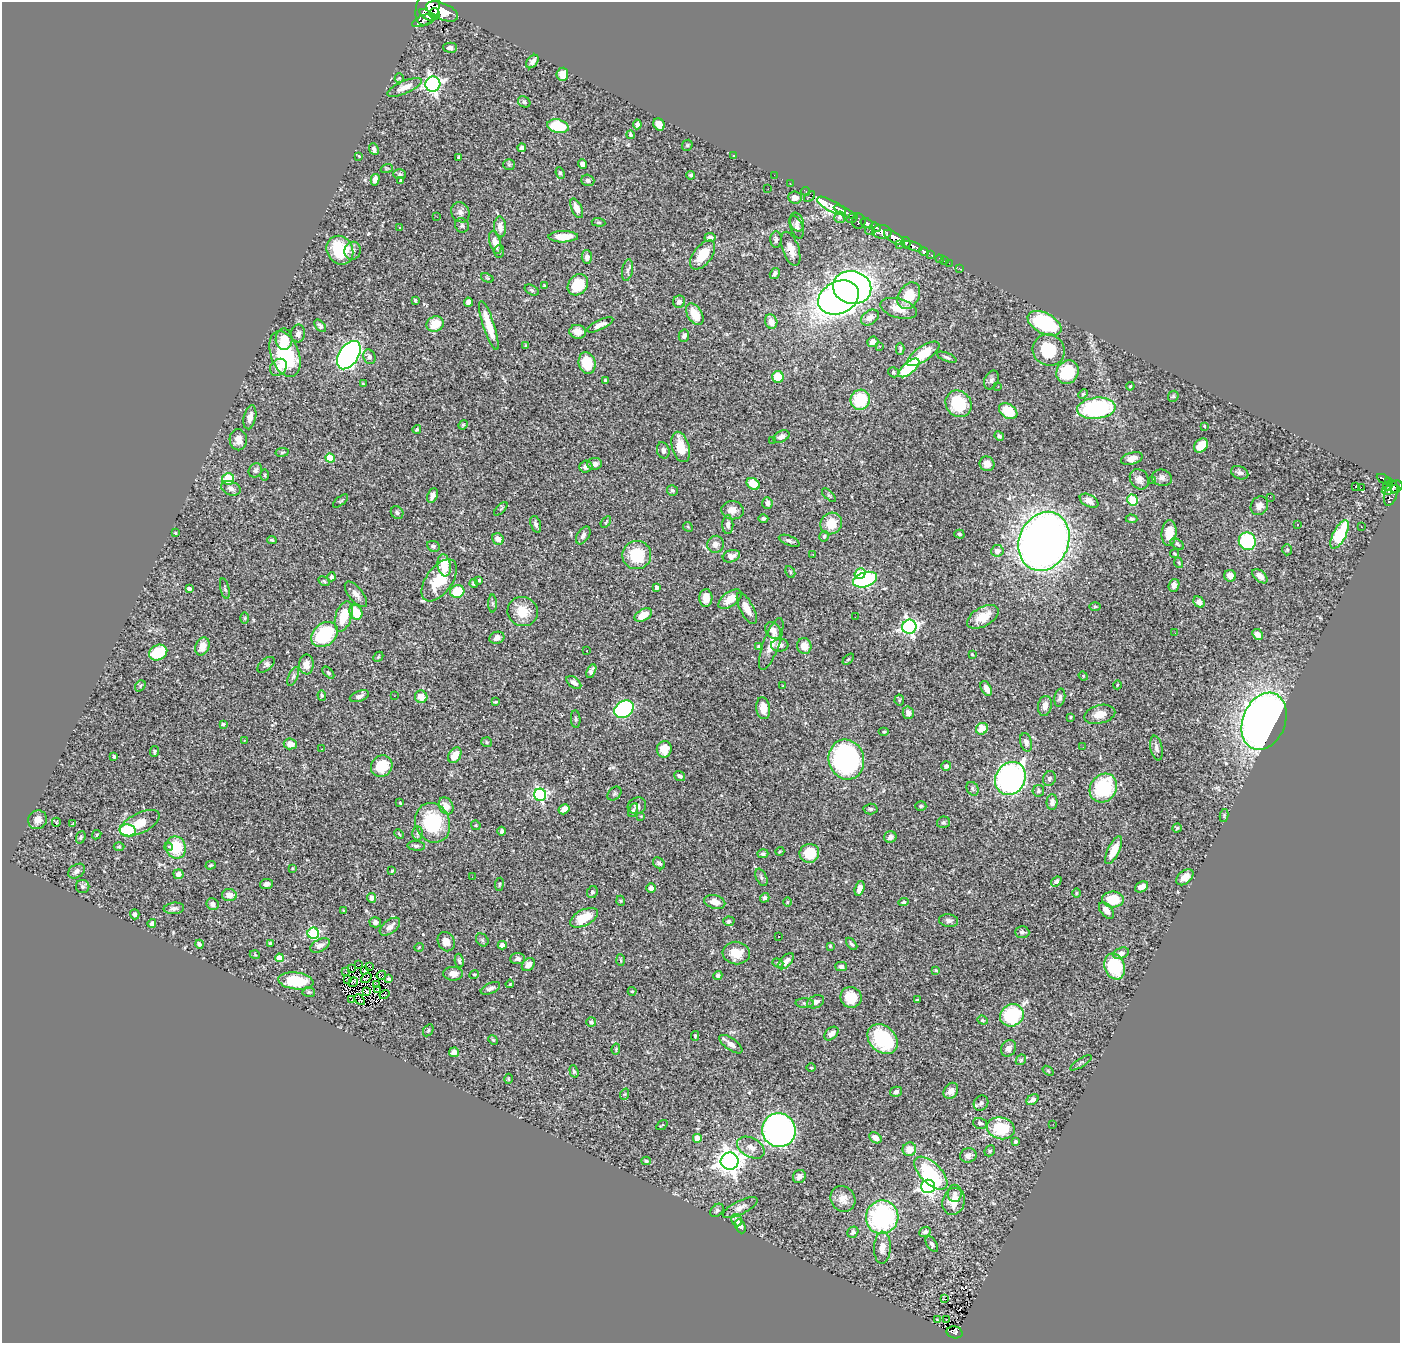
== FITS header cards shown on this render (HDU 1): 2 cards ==
NAXIS1  =                 1398
NAXIS2  =                 1341

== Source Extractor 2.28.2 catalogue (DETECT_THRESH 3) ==
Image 1398 x 1341 px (HDU 1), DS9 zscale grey, 1 PNG px = 1 image px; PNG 1402 x 1345 px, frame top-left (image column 1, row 1341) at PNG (2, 2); each listed source drawn as its Kron ellipse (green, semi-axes under 4 px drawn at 4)
Background 0.814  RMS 0.021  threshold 0.0625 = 3 sigma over >= 5 px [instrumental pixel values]
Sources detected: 480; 1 with non-positive FLUX_AUTO (blend fragments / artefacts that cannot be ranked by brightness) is neither listed nor drawn; the other 479 listed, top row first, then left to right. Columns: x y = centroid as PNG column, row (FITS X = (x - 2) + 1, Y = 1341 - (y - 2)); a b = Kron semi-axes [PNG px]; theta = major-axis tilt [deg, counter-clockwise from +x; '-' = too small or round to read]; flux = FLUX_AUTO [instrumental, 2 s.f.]
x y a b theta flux
428 8 18 11 73 1800
442 11 17 8 -23 2400
435 14 6 5 - 860
427 15 8 3 -35 340
424 20 12 5 23 400
450 48 7 5 -1 4.9
532 62 7 5 51 6.2
562 74 6 6 - 19
399 78 5 4 - 1.4
433 84 7 7 - 460
404 87 18 6 24 13
524 102 6 5 - 2.9
637 124 5 4 - 4.3
659 124 6 5 - 11
558 126 11 6 -12 58
630 135 4 3 - 3
687 145 6 5 - 1.8
522 148 4 4 - 4.8
374 149 6 4 -65 4.6
733 155 3 2 - 6.2
359 156 3 2 - 1.2
459 157 4 3 - 1.7
582 164 5 4 - 5.5
509 165 6 5 - 2.2
387 168 6 4 18 1.8
560 173 6 4 -66 2.7
400 174 6 5 - 2.5
691 175 4 4 - 2.5
774 175 2 2 - 6.7
375 180 6 4 75 8.4
588 180 6 5 - 4.1
401 181 3 3 - 3.2
790 184 3 2 - 16
768 189 2 2 - 0.71
806 191 4 3 - 18
810 196 6 4 40 45
795 198 7 6 - 11
831 206 16 5 -29 950
577 208 10 5 -66 13
460 212 10 9 - 6.2
845 212 12 4 -26 580
437 217 2 2 - 8.8
840 217 6 5 - 3.5
852 218 6 3 34 120
859 221 7 7 - 310
599 222 7 4 -6 1.9
797 222 9 7 -70 5
867 223 7 4 -30 340
462 225 7 6 - 4
500 227 10 6 -85 8.7
797 227 12 6 -70 5.5
876 227 5 4 - 250
400 228 3 2 - 0.87
870 231 5 3 - 110
882 232 10 7 -5 550
563 237 14 5 1 27
710 237 5 3 - 3.2
894 237 11 5 -30 1200
776 239 8 5 88 3.5
495 243 12 5 -74 10
906 243 6 3 -76 310
899 245 4 3 - 86
913 246 10 4 -20 610
791 249 18 8 -71 17
340 250 15 13 -59 71
353 251 9 8 - 6.2
499 252 6 5 - 2.4
924 252 5 4 - 190
703 255 17 9 53 35
931 255 4 3 - 55
587 257 7 5 -87 6.1
940 259 4 3 - 28
944 261 2 2 - 5.9
949 263 2 2 - 7.5
959 268 3 2 - 6.2
627 270 11 5 79 4.6
775 273 6 4 58 4.7
487 278 6 3 -23 1.3
578 285 11 9 49 41
544 286 3 3 - 1.6
852 288 19 16 -14 830
532 290 7 4 -28 2.6
909 296 14 10 58 38
839 297 21 16 26 900
415 300 3 3 - 1.5
468 302 4 4 - 5.1
679 302 6 6 - 5.8
899 308 19 9 -16 22
695 314 12 7 -60 27
870 317 10 7 36 10
771 322 7 6 - 14
1044 323 18 10 -27 120
435 324 9 7 23 28
600 325 14 5 26 8
320 326 7 4 -50 4.2
489 326 26 5 -72 35
578 332 8 6 -12 9.5
298 333 9 7 87 5.1
684 336 6 5 - 5.8
284 339 10 8 88 12
873 342 5 5 - 6.6
526 345 4 3 - 1.8
880 346 3 3 - 1.1
900 349 6 3 -89 2.4
1049 350 16 15 - 57
285 354 24 14 -69 120
923 354 19 7 34 41
349 355 16 9 57 500
369 357 7 6 - 4.6
947 357 10 4 -22 3.3
587 363 11 8 -74 49
278 367 9 7 45 15
909 368 13 5 41 110
893 372 6 4 -35 2.3
1067 372 12 11 - 62
778 377 6 5 - 32
991 380 10 6 65 4.3
605 381 3 3 - 2.2
363 383 3 3 - 1.4
1130 386 4 3 - 1.3
998 387 2 2 - 0.89
1083 394 5 4 - 1.7
1173 396 6 5 - 2
860 400 10 9 - 65
958 404 14 12 -50 55
1096 408 19 10 6 190
1008 411 10 7 -33 40
250 417 12 6 77 8.8
463 425 5 4 - 1.6
1204 426 3 3 - 1.1
417 429 4 3 - 1.8
999 436 5 4 - 3
781 437 8 5 26 7.1
238 440 10 8 -88 11
773 440 3 3 - 3.3
1201 446 8 6 49 22
681 447 15 8 -74 26
663 450 8 6 -73 4.6
282 452 7 3 9 1.7
330 458 4 4 - 41
1132 458 11 6 16 9.6
595 464 7 6 - 5.7
987 464 7 7 - 10
586 467 6 6 - 7.2
255 470 7 6 - 4.1
1240 473 9 6 -24 4.1
265 475 6 4 -89 2
1162 478 10 8 -14 5.4
228 479 6 6 - 50
1139 479 11 9 -54 9.1
1383 479 7 3 -28 120
1152 480 4 3 - 2.3
1388 482 3 3 - 110
753 484 7 5 -34 31
1388 486 5 4 - 48
1355 487 3 3 - 7.9
1361 487 2 2 - 2100
1396 487 7 5 45 270
231 488 10 6 -23 6.4
672 490 5 5 - 2.8
1391 490 9 4 14 310
1391 493 13 6 77 270
829 495 8 3 -44 1.8
432 496 8 5 66 6.1
1270 497 2 2 - 0.67
1132 500 5 5 - 78
341 501 9 3 40 1.8
1089 501 10 6 -28 9
767 503 6 5 - 4.8
1259 506 10 8 55 7.6
501 509 8 3 45 1.8
732 510 11 9 -6 11
397 513 7 6 - 3.2
763 518 5 4 - 2.9
1131 519 6 4 -2 2.8
606 522 6 3 54 1.5
831 523 11 10 - 30
536 524 9 5 -71 3.7
1298 524 3 2 - 1.7
728 525 9 5 89 5.5
688 527 5 4 - 1.7
1361 527 3 2 - 1.4
175 533 3 3 - 1.3
1169 533 13 7 85 25
959 534 5 4 - 2.1
1340 534 15 6 62 83
583 535 10 6 57 5.3
824 536 5 4 - 2.6
498 539 6 5 - 8
272 540 5 4 - 1.9
789 541 11 4 -22 3.6
1044 541 30 24 67 1400
1247 541 9 8 - 120
715 544 8 8 - 7.6
1177 544 8 4 -35 2.7
433 546 6 5 - 3.1
1287 550 5 4 - 2.1
997 551 6 6 - 7.5
813 554 3 2 - 1.4
1175 554 4 3 - 1.3
637 555 14 14 - 55
731 556 9 6 18 9.5
1179 563 5 3 - 1.4
444 565 11 6 -80 34
790 572 6 4 -62 1.9
860 573 6 5 - 45
1230 576 6 5 - 10
1260 576 9 5 -42 8.9
332 577 4 4 - 6.2
439 580 24 13 54 50
479 580 4 3 - 2.1
865 580 12 7 18 190
324 581 6 4 -27 1.9
474 583 4 4 - 2.3
1174 585 6 5 - 9.1
657 587 4 3 - 6.1
225 588 10 4 -77 2.7
189 589 4 4 - 5.3
457 591 7 6 - 47
356 594 15 7 -51 8.1
706 598 9 6 87 14
730 599 13 7 37 19
1199 602 6 5 - 6.7
492 603 9 4 -90 3.2
1095 607 6 4 -1 1.9
747 608 17 6 -62 14
523 611 15 14 - 27
356 612 8 6 -61 43
643 615 9 5 30 21
344 616 15 8 73 36
855 617 2 2 - 1.6
983 617 17 9 29 26
245 618 6 4 -90 1.4
909 627 7 7 - 390
773 631 9 7 -53 8.9
1175 633 2 2 - 0.64
324 634 15 11 39 92
1257 634 6 5 - 9.4
497 638 7 6 - 7.8
771 644 27 8 70 19
780 645 8 6 5 5.4
202 646 9 6 67 15
759 646 3 3 - 1.7
804 646 8 7 - 16
587 651 2 2 - 0.93
158 653 9 7 27 56
972 654 3 2 - 1.1
378 657 5 4 - 1.9
848 659 7 4 44 2.3
306 664 10 7 89 11
266 665 10 6 39 4.8
591 671 7 4 64 5.5
328 673 7 4 -45 2.4
293 676 10 4 66 3.5
1083 676 5 4 - 1.4
574 683 8 5 -35 5.3
1117 685 4 3 - 1.2
140 686 6 4 50 2.4
782 686 3 2 - 1.2
986 688 8 5 -63 9.1
322 695 5 4 - 1.8
359 696 10 5 19 4.9
394 696 2 2 - 2.5
421 697 6 6 - 17
1060 698 9 5 78 4.5
899 700 5 5 - 2.1
496 702 4 3 - 1.4
1045 706 10 7 78 8.8
763 708 11 7 -83 15
624 709 10 8 33 220
908 713 6 5 - 6.8
1100 714 16 9 14 14
1070 717 3 3 - 1.4
576 719 9 5 -86 2.4
1264 721 30 21 68 1000
223 724 4 3 - 2.7
982 729 6 5 - 19
884 732 5 4 - 2
244 740 3 3 - 1.5
486 742 5 5 - 2
1026 742 9 6 -75 6.3
290 744 6 5 - 13
1083 747 2 2 - 1.1
1156 748 12 6 -78 6
322 749 2 2 - 1
664 749 8 7 - 22
154 752 5 4 - 2.3
455 755 8 6 58 17
114 756 3 3 - 2.5
846 760 20 17 -74 280
382 766 11 10 - 46
946 766 5 4 - 3.7
680 776 6 4 -37 3.9
1010 778 17 14 59 450
1049 779 7 6 - 3.6
1103 788 15 13 54 110
972 789 7 5 -59 2.9
1038 791 6 5 - 2.9
614 794 8 5 45 2.6
540 795 6 6 - 220
1052 802 8 5 89 5.5
400 803 4 3 - 1
446 806 9 7 -61 15
637 806 9 8 - 5.1
921 806 5 5 - 2.6
564 809 6 4 32 10
870 809 7 5 2 2.7
633 810 7 4 64 2.6
1224 815 6 3 77 1.7
641 816 4 4 - 1.2
38 820 10 9 - 9.9
56 822 4 3 - 1.4
943 822 6 5 - 2.6
140 823 21 10 27 26
433 823 20 17 -67 92
72 824 3 3 - 17
476 825 5 4 - 1.6
1177 828 4 4 - 1.9
128 831 8 6 -13 62
502 831 4 3 - 2.9
417 833 7 5 -88 2.8
399 834 5 3 - 1.4
97 835 5 3 - 1.3
81 837 6 4 69 2.4
890 837 6 5 - 6.9
416 846 9 4 -5 3.2
119 847 5 3 - 1.4
169 847 4 4 - 3.7
176 847 11 10 - 51
1114 850 15 5 64 24
780 851 4 3 - 1.2
809 853 10 9 - 38
763 854 5 4 - 2.9
659 863 7 5 -44 3.1
211 865 5 3 - 1.7
292 868 4 3 - 1.2
76 871 9 6 35 5.6
392 871 3 2 - 1.4
178 874 5 5 - 6.8
472 877 2 2 - 2.9
761 877 9 5 -65 3.3
1185 877 10 6 41 11
1056 881 6 4 37 3.7
266 884 6 5 - 4.8
499 884 6 3 82 1.5
83 887 7 6 - 3
1141 887 7 5 28 8.3
651 888 5 4 - 10
860 888 7 5 74 10
592 892 6 5 - 3
1076 893 5 3 - 1.3
229 895 7 6 - 11
371 898 5 4 - 5.9
765 898 5 4 - 3.9
1113 900 11 8 -2 42
621 901 5 3 - 1.2
715 902 11 6 -14 12
788 902 4 3 - 1.4
904 902 5 4 - 2.9
213 904 6 5 - 6.7
174 908 10 5 6 4.7
1106 910 9 5 -50 8
343 911 3 3 - 1.4
135 914 5 5 - 3.1
584 918 15 8 27 37
729 921 5 4 - 3.6
949 921 9 6 -7 5.1
375 922 6 5 - 3.8
152 923 4 4 - 3.5
390 927 12 6 38 8.7
1022 932 7 6 - 4.3
313 933 5 5 - 120
778 937 3 2 - 1.6
482 940 7 5 -47 2.5
446 942 10 8 -62 9.3
270 943 4 4 - 2.2
199 944 4 3 - 3.4
852 944 7 3 -51 2.5
320 945 10 6 26 6.8
502 945 4 4 - 6.9
830 946 4 4 - 1.5
419 947 5 3 - 1.1
736 953 13 11 -8 25
1121 953 8 5 21 6.2
255 955 5 3 - 1.1
279 958 4 4 - 32
518 959 7 5 4 4
621 960 6 4 -87 1.8
459 961 7 4 -81 2.7
786 961 10 5 46 8.3
778 963 6 4 -20 2
359 965 2 2 - 1.4
528 965 7 5 46 7.8
369 966 2 2 - 2.1
841 966 5 4 - 4.5
1115 966 13 10 -71 92
351 968 3 2 - 1.1
936 970 4 3 - 2.2
365 971 3 2 - 1.7
346 972 2 2 - 1.6
453 974 10 7 -1 11
474 974 5 4 - 1.5
381 975 5 2 - 0.74
718 975 4 4 - 4.2
366 978 6 2 38 0.024
348 979 3 2 - 1.2
389 979 4 3 - 2.4
296 981 17 8 -7 68
353 982 5 2 - 1.4
510 984 4 3 - 1.1
376 985 3 2 - 1.3
490 988 10 5 25 4.9
378 989 4 2 - 1.3
632 991 4 4 - 1.5
309 992 6 5 - 2.2
367 992 4 2 - 0.99
384 994 5 2 - 1.3
851 997 11 10 - 35
351 1000 3 2 - 0.88
360 1000 6 2 -49 0.97
917 1000 4 3 - 1.9
815 1002 9 6 23 6.4
805 1003 9 4 -2 2.6
1012 1015 12 11 - 100
983 1020 5 4 - 1.7
591 1022 5 5 - 3.4
428 1030 6 4 59 2.2
831 1034 8 5 43 5.6
695 1036 5 4 - 1.6
883 1039 17 13 -44 95
493 1040 5 4 - 1.8
731 1044 13 6 -35 8.3
1008 1048 8 7 - 6.5
616 1049 5 4 - 1.8
454 1052 5 5 - 8.1
1021 1060 6 4 45 2.4
1081 1063 13 3 32 2.5
811 1068 5 3 - 1.3
574 1071 6 4 -72 2.5
1048 1071 6 3 -37 1.5
508 1079 5 3 - 1.3
951 1091 8 6 55 9.7
896 1092 6 5 - 4.2
625 1094 6 3 71 1.7
1032 1100 6 4 39 5.5
981 1103 8 7 - 5.6
980 1123 7 5 -20 3.8
1053 1124 3 2 - 2.4
662 1125 6 2 35 1.1
1001 1128 14 11 -13 64
779 1130 17 16 - 660
697 1138 4 4 - 25
875 1138 7 5 -37 8.1
1016 1141 4 3 - 2.6
751 1148 15 9 -29 11
909 1149 7 6 - 16
990 1151 6 5 - 1.9
968 1155 8 7 - 7.1
646 1161 5 4 - 2.1
730 1161 9 8 - 1400
931 1173 21 10 -45 86
799 1176 7 6 - 6
928 1186 7 6 - 380
955 1193 9 7 88 6.1
843 1199 13 12 - 13
954 1201 14 11 72 23
740 1207 19 7 26 8.3
717 1210 7 5 47 2.4
882 1217 17 16 - 190
737 1220 6 5 - 4.9
740 1226 7 4 -65 8.5
853 1232 6 5 - 3.3
925 1232 6 5 - 3.7
932 1244 8 5 -57 4.3
882 1248 16 8 88 11
944 1299 3 2 - 0.76
937 1320 3 2 - 1.1
946 1320 3 2 - 5.5
954 1332 8 6 -14 140
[1 non-positive-flux detection neither listed nor drawn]